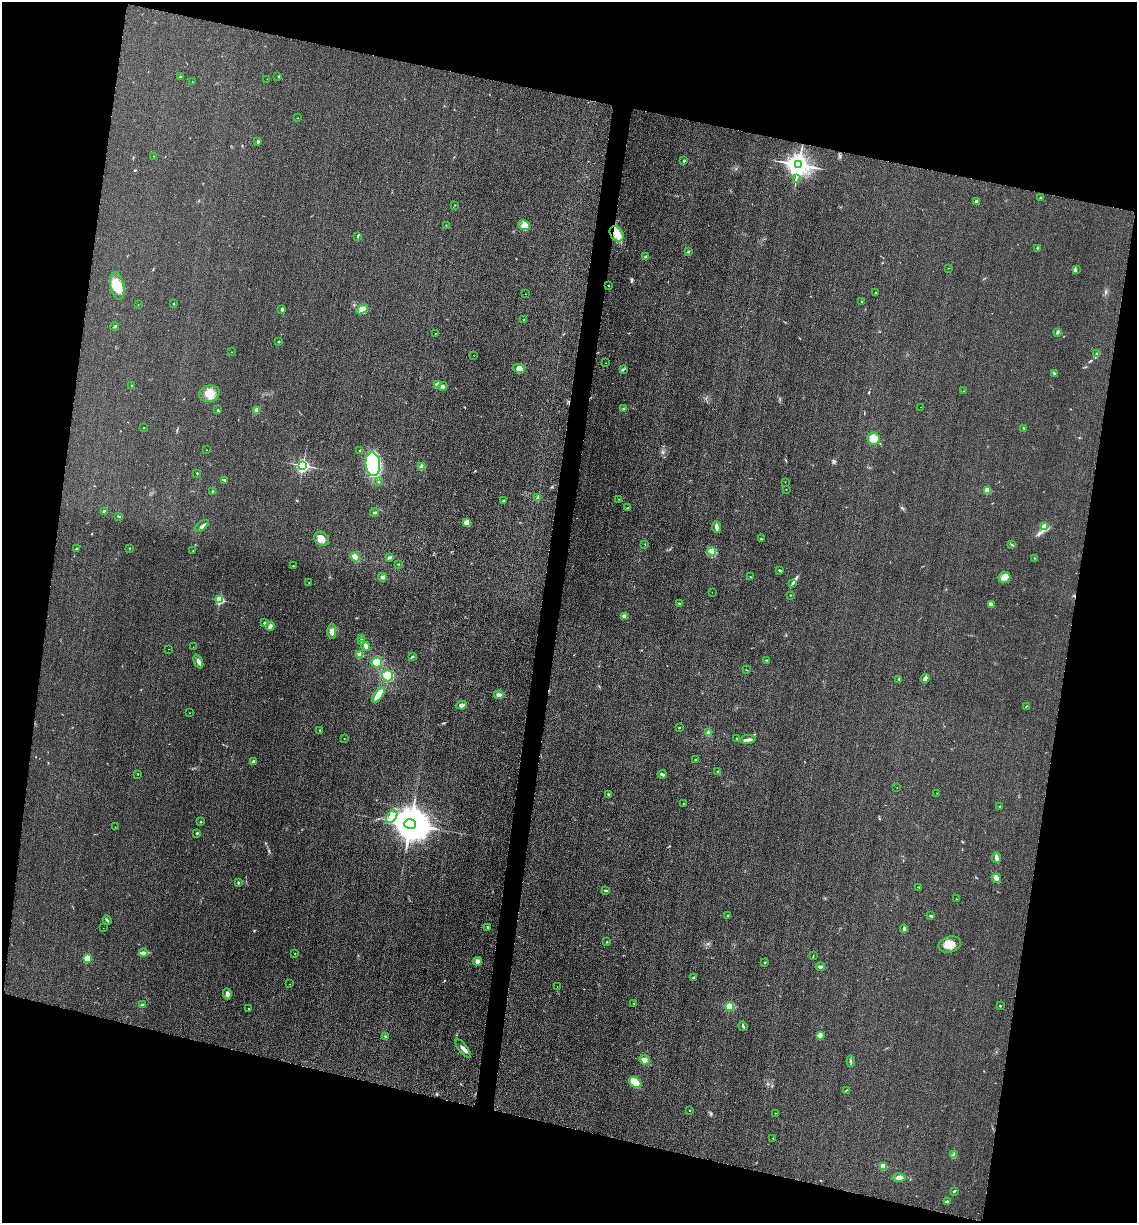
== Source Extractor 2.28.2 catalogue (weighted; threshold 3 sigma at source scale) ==
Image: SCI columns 259-4796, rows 20-4901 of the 4939 x 4919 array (HDU 1 of 3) = the unmasked area's bounding box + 8 px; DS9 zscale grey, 4 x 4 block average (1 PNG px = mean of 4 x 4 image px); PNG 1139 x 1225 px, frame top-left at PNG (2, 2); each listed source drawn as its Kron ellipse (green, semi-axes under 4 px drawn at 4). Shown black and unused: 27% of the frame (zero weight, under 3 of 4 exposures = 3% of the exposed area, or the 3 px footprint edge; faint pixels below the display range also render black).
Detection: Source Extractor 2.28.2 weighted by HDU 2 'WHT'. Background 0.0863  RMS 0.018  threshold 0.0816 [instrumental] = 3 sigma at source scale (4.5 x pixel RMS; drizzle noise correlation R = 1.50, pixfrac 1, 0.05/0.05 arcsec/px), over >= 5 px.
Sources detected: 196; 1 cosmic-ray / hot-pixel residue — neither listed nor drawn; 3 inside a brighter listed object's ellipse — not listed separately; the other 192 listed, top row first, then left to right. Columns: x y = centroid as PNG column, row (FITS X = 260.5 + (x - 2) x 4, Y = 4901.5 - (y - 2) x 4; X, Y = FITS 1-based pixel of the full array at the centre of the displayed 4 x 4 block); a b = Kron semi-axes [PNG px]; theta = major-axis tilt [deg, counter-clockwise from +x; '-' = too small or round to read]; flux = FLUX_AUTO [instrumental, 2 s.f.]
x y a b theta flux
180 76 3 2 - 7.4
278 76 2 2 - 2.9
267 79 2 2 - 2.1
192 82 2 2 - 2.6
298 118 2 2 - 2.7
258 141 3 2 - 11
153 156 2 2 - 2.5
684 161 2 2 - 40
799 165 4 3 - 12000
796 179 2 2 - 7.9
1041 198 3 2 - 7.5
976 202 2 2 - 100
455 205 2 2 - 3.4
446 225 2 2 - 2.8
524 225 6 5 - 69
617 234 8 6 -54 110
358 236 4 2 - 9.5
1037 248 2 2 - 7
688 252 2 2 - 10
646 257 2 2 - 96
948 268 2 2 - 2.9
1076 270 2 2 - 5.5
117 286 14 6 -77 200
609 286 2 2 - 9.3
875 293 2 2 - 13
526 294 2 2 - 2.8
862 302 2 2 - 11
174 304 2 2 - 17
138 305 2 2 - 1.7
282 309 4 2 - 14
362 309 6 4 35 48
523 320 3 2 - 3
115 326 4 2 - 14
1058 332 3 2 - 18
435 334 2 2 - 7.4
278 342 2 2 - 3.4
232 352 2 2 - 1.8
1097 354 3 2 - 13
473 355 2 2 - 1.8
606 363 2 2 - 4.7
519 368 6 4 -10 56
623 369 3 2 - 11
1054 374 3 2 - 9.6
132 385 2 2 - 4.1
437 385 3 2 - 17
443 387 5 4 - 25
964 391 2 2 - 2.8
209 394 10 8 14 140
920 407 2 2 - 2.5
624 408 2 2 - 11
217 410 2 2 - 5.8
257 410 4 3 - 49
144 428 2 2 - 11
1023 428 2 2 - 6.3
873 439 6 6 - 130
206 450 2 2 - 3.4
360 450 2 2 - 25
373 464 12 7 -84 1100
303 465 2 2 - 2700
422 467 3 3 - 48
197 473 2 2 - 8.2
225 480 3 2 - 11
378 482 2 2 - 5.4
785 482 2 2 - 3.4
786 489 2 2 - 4
987 490 2 2 - 430
213 491 3 2 - 8.3
538 498 4 2 - 14
619 499 2 2 - 2.8
503 501 3 2 - 8.1
627 508 3 2 - 9.8
104 511 3 2 - 12
374 512 4 2 - 10
118 516 2 2 - 4.5
467 522 4 3 - 56
202 526 8 2 37 27
717 527 6 2 -86 51
1044 527 2 2 - 360
322 539 8 6 -41 79
761 539 2 2 - 8.7
645 544 2 2 - 3.6
1011 544 2 2 - 8.9
129 548 2 2 - 7
77 549 4 2 - 20
193 551 2 2 - 5.7
712 552 4 4 - 33
355 557 4 4 - 78
390 557 3 2 - 29
1034 558 2 2 - 4.5
398 564 2 2 - 3
293 566 2 2 - 4.8
779 570 3 2 - 9.2
382 577 4 3 - 16
750 577 2 2 - 4.3
1004 577 6 5 - 63
309 583 2 2 - 2.3
793 583 2 2 - 4.7
712 592 2 2 - 2
790 595 2 2 - 5.2
220 600 2 2 - 1000
679 604 3 2 - 18
991 604 4 2 - 16
624 616 3 3 - 33
264 623 3 2 - 10
270 626 4 3 - 37
332 632 7 4 89 53
361 638 3 2 - 18
362 641 2 2 - 71
366 646 4 3 - 41
193 647 2 2 - 2.7
169 649 2 2 - 2.6
360 655 2 2 - 260
413 656 2 2 - 9.4
767 660 2 2 - 6.4
198 662 7 3 -66 35
377 662 5 5 - 100
747 670 2 2 - 5.1
388 676 5 5 - 180
925 678 4 2 - 40
899 679 2 2 - 18
378 695 9 3 53 160
499 695 5 3 - 40
462 705 5 3 - 43
1026 706 3 2 - 5.9
189 713 2 2 - 2.9
679 728 2 2 - 26
320 730 2 2 - 9.1
708 733 3 3 - 28
344 738 2 2 - 5
737 738 2 2 - 4.8
748 740 8 3 5 37
695 760 2 2 - 24
253 762 3 3 - 27
717 771 2 2 - 7.3
138 774 2 2 - 5
662 774 4 3 - 21
897 788 2 2 - 1.7
937 793 2 2 - 2.4
608 794 3 2 - 10
684 804 3 2 - 5
1000 807 2 2 - 9.6
392 816 7 4 56 85
200 822 3 2 - 8.4
410 824 6 5 - 42000
115 827 2 2 - 2.3
197 833 3 2 - 11
996 858 5 3 - 36
996 878 5 4 - 49
238 883 3 2 - 9.9
918 887 2 2 - 4.8
606 890 3 2 - 13
956 899 2 2 - 4
728 915 2 2 - 34
930 916 3 2 - 12
107 920 5 2 - 18
488 927 3 2 - 13
103 928 2 2 - 2.1
904 929 4 2 - 17
607 942 2 2 - 6.1
950 944 11 8 14 130
143 952 4 2 - 21
295 953 2 2 - 2.6
813 956 3 2 - 6.1
87 958 2 2 - 560
477 961 4 4 - 26
765 962 2 2 - 5.5
820 967 4 3 - 20
693 978 2 2 - 32
290 984 2 2 - 2.3
557 987 2 2 - 2.1
227 994 6 3 -84 34
634 1004 3 2 - 7.3
142 1005 2 2 - 5.5
730 1006 2 2 - 780
1000 1006 2 2 - 7
249 1008 2 2 - 7.6
743 1026 5 2 - 13
820 1036 4 3 - 21
385 1037 2 2 - 4.5
463 1048 11 3 -51 44
644 1060 5 4 - 42
851 1061 6 2 -84 15
635 1082 7 4 -37 140
846 1090 2 2 - 4.5
690 1110 2 2 - 6.7
775 1113 2 2 - 8.2
773 1138 2 2 - 4.2
953 1154 2 2 - 7.4
883 1166 2 2 - 520
899 1178 7 3 0 57
954 1191 3 2 - 13
948 1201 3 2 - 13
Diffuse or blended objects may show on this block-average render without a row.